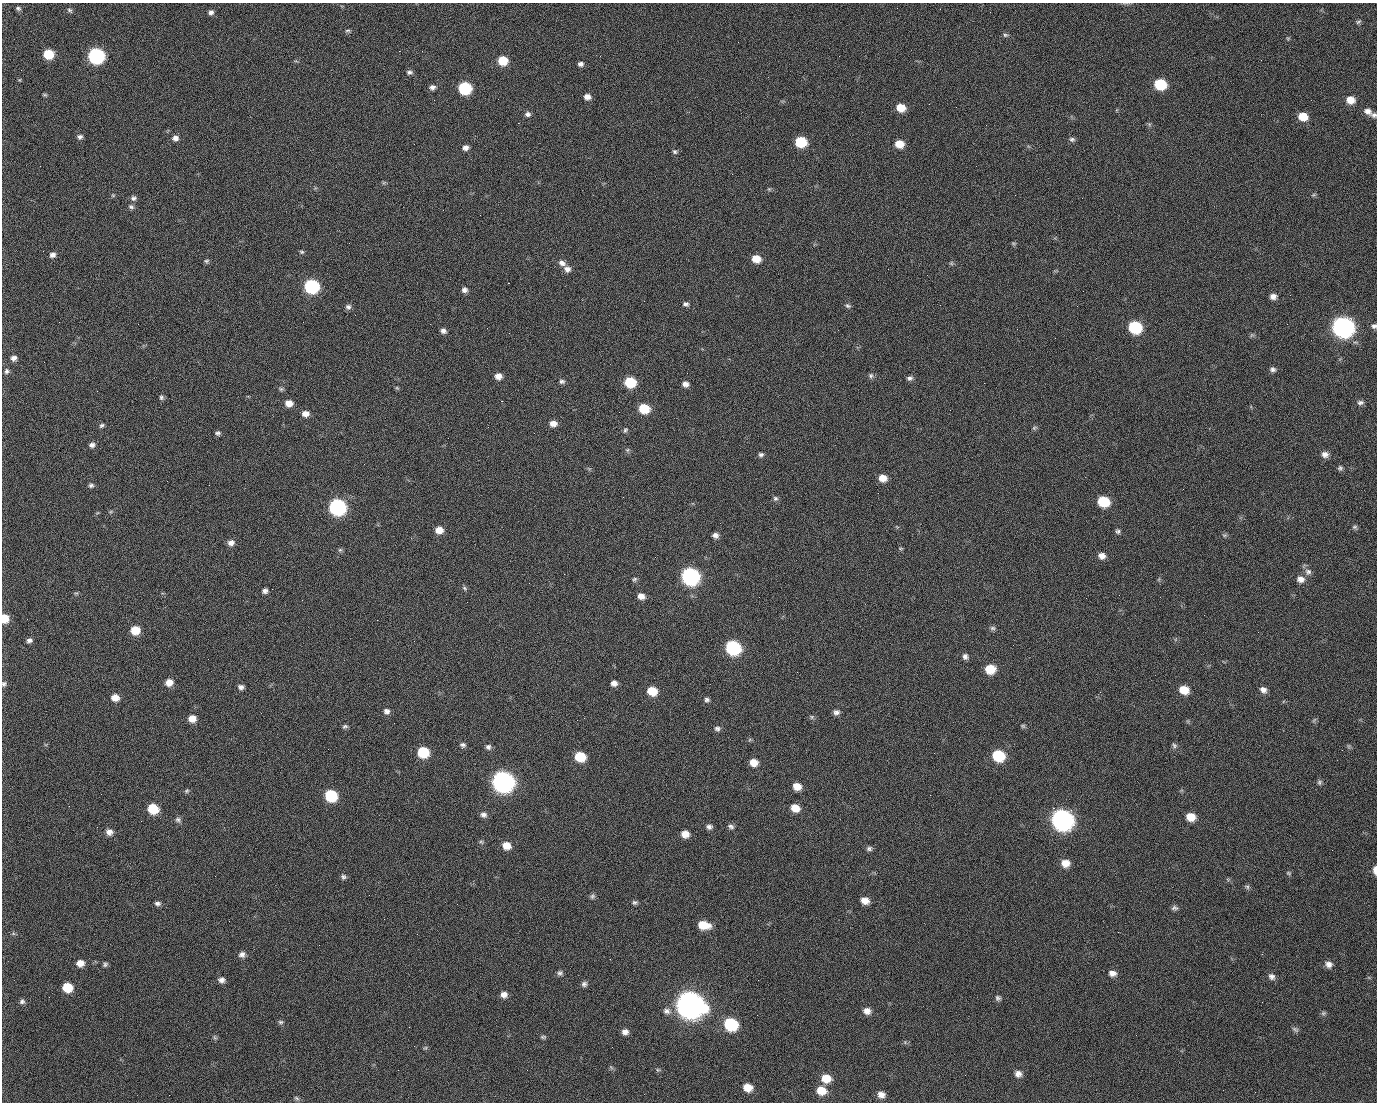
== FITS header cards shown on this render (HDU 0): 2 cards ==
NAXIS1  =                 1375 / length of data axis 1
NAXIS2  =                 1100 / length of data axis 2

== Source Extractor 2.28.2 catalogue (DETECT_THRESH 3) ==
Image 1375 x 1100 px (HDU 0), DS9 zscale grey, 1 PNG px = 1 image px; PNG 1379 x 1104 px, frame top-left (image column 1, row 1100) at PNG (2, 3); no overlay
Background 1480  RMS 30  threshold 91.5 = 3 sigma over >= 5 px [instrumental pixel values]
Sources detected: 229; all 229 listed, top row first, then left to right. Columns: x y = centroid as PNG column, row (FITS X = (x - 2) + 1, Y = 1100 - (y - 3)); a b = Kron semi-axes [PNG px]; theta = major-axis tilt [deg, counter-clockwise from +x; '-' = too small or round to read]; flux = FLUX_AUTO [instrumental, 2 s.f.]
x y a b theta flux
18 8 6 5 - 4.4e+03
71 11 6 3 -52 6.8e+03
211 12 6 6 - 7.3e+03
990 12 2 2 - 1.7e+03
1358 22 8 4 40 3.7e+03
348 30 7 4 5 3.7e+03
1005 35 6 5 - 4.0e+03
1288 38 6 4 18 2.4e+03
399 51 2 2 - 2.4e+04
49 54 7 6 - 7.1e+04
96 56 8 8 - 4.9e+05
503 61 8 7 - 5.6e+04
580 64 6 5 - 7.0e+03
409 72 8 5 0 5.7e+03
1160 84 8 7 - 1.0e+05
432 87 8 6 3 7.3e+03
465 88 8 7 - 1.7e+05
45 95 7 3 -1 2.5e+03
587 97 7 6 - 1.2e+04
498 99 2 2 - 1.2e+03
434 100 2 2 - 4.3e+03
1350 100 9 8 - 2.5e+04
929 104 2 2 - 8.6e+02
901 108 8 7 - 3.5e+04
1368 111 10 7 -30 1.1e+04
528 114 7 6 - 6.7e+03
1374 115 7 6 - 5.7e+03
1303 117 9 7 -17 3.6e+04
518 123 2 2 - 2.5e+04
80 137 7 6 - 6.1e+03
175 138 8 7 - 9.8e+03
1072 139 8 6 -13 5.1e+03
801 142 8 7 - 9.0e+04
899 144 8 7 - 3.1e+04
465 148 7 6 - 9.8e+03
675 152 7 5 -45 4.3e+03
769 189 6 4 -43 2.8e+03
113 195 5 5 - 2.7e+03
1015 195 2 2 - 7.0e+03
1313 195 6 4 43 3.1e+03
133 198 8 6 16 6.5e+03
131 207 8 6 -20 5.4e+03
1013 243 7 4 0 2.8e+03
302 252 6 4 -15 3.1e+03
52 255 7 6 - 8.5e+03
756 259 8 7 - 3.1e+04
206 261 7 5 14 3.9e+03
562 263 10 7 -28 1.0e+04
951 263 6 5 - 3.3e+03
567 269 8 8 - 1.0e+04
927 275 2 2 - 9.3e+02
508 283 2 2 - 5.7e+04
312 286 8 8 - 3.1e+05
464 290 7 7 - 8.0e+03
1083 291 2 2 - 3.2e+03
1290 295 2 2 - 2.0e+03
1273 296 8 7 - 1.1e+04
686 304 8 6 -14 5.6e+03
848 306 8 6 -30 4.8e+03
348 307 7 7 - 6.5e+03
355 315 2 2 - 1.0e+03
59 322 2 2 - 1.4e+03
1287 324 3 2 - 1.4e+03
1374 326 7 6 - 6.1e+03
1135 327 9 8 - 1.8e+05
1343 327 10 9 - 1.4e+06
443 331 6 5 - 8.5e+03
1252 335 7 4 34 3.4e+03
14 358 7 7 - 9.0e+03
1273 369 7 6 - 6.4e+03
7 371 7 6 - 5.7e+03
498 376 7 6 - 1.5e+04
871 376 7 7 - 5.5e+03
909 378 7 5 11 6.4e+03
562 381 7 6 - 5.4e+03
630 382 8 7 - 9.1e+04
984 383 2 2 - 2.2e+04
685 384 7 6 - 1.0e+04
397 388 6 4 -43 2.7e+03
281 389 6 6 - 3.6e+03
97 391 3 2 - 1.6e+03
161 397 7 6 - 4.6e+03
501 401 3 2 - 5.9e+04
1360 402 9 6 3 6.6e+03
289 403 8 6 0 1.8e+04
644 408 8 7 - 6.8e+04
305 414 8 7 - 1.3e+04
553 423 7 6 - 1.5e+04
102 425 7 5 32 4.1e+03
1034 428 7 5 11 3.6e+03
625 430 8 5 61 4.3e+03
218 433 7 5 4 4.9e+03
534 433 2 2 - 8.1e+02
92 445 6 6 - 7.3e+03
627 450 6 5 - 3.6e+03
1325 454 9 8 - 1.1e+04
761 455 7 6 - 5.3e+03
1340 468 7 6 - 4.8e+03
883 478 8 7 - 2.1e+04
91 485 7 6 - 5.1e+03
623 497 2 2 - 3.4e+03
775 498 7 7 - 4.9e+03
1103 501 8 7 - 8.8e+04
337 507 9 8 - 5.4e+05
111 511 6 4 19 2.7e+03
1355 527 8 6 1 4.1e+03
439 530 8 7 - 2.0e+04
1118 531 6 6 - 4.8e+03
715 535 7 6 - 8.7e+03
1225 535 7 5 11 3.6e+03
231 543 8 7 - 1.1e+04
901 548 7 3 -8 2.2e+03
340 550 6 5 - 3.8e+03
1102 556 8 7 - 1.4e+04
1308 572 10 9 - 9.4e+03
690 576 9 8 - 6.5e+05
635 579 7 6 - 4.1e+03
1159 579 6 4 71 2.5e+03
1300 579 10 9 - 1.3e+04
465 588 7 5 -42 4.0e+03
265 591 6 6 - 7.3e+03
76 593 6 4 0 2.9e+03
641 596 8 6 -22 1.3e+04
5 618 7 7 - 3.8e+04
27 619 2 2 - 4.4e+03
377 620 2 2 - 1.2e+04
993 628 8 6 -1 5.1e+03
135 630 8 7 - 4.0e+04
29 640 6 5 - 6.5e+03
733 647 9 8 - 3.1e+05
965 656 8 7 - 7.4e+03
990 669 9 8 - 4.6e+04
169 682 8 7 - 1.9e+04
614 683 7 6 - 1.0e+04
4 684 7 6 - 4.9e+03
241 687 6 5 - 7.4e+03
1184 690 9 7 -19 3.7e+04
1263 690 9 7 -37 1.0e+04
652 691 8 7 - 4.4e+04
115 698 8 7 - 1.9e+04
707 700 7 6 - 5.1e+03
387 711 8 7 - 8.0e+03
836 712 7 6 - 8.0e+03
812 717 6 5 - 3.7e+03
192 719 8 7 - 2.0e+04
1314 720 7 4 45 3.3e+03
345 726 7 5 19 4.3e+03
1023 726 7 5 -15 3.4e+03
717 729 8 7 - 6.2e+03
463 745 7 7 - 5.9e+03
1174 745 8 6 -56 4.9e+03
1349 746 7 4 -90 3.1e+03
488 747 7 7 - 6.7e+03
423 752 8 8 - 9.3e+04
934 753 2 2 - 1.8e+03
998 755 9 8 - 1.1e+05
580 757 8 7 - 6.9e+04
754 762 8 7 - 2.2e+04
503 781 10 9 - 1.5e+06
1319 782 7 6 - 4.5e+03
797 786 8 7 - 2.3e+04
187 791 6 5 - 3.6e+03
101 794 2 2 - 2.5e+03
331 795 8 8 - 1.3e+05
930 795 2 2 - 8.4e+03
795 808 8 7 - 2.8e+04
1053 808 2 2 - 1.7e+04
153 809 8 7 - 6.9e+04
483 815 8 7 - 7.8e+03
1191 817 8 7 - 3.0e+04
178 820 8 7 - 6.0e+03
1062 820 10 9 - 1.4e+06
731 826 8 6 -27 6.2e+03
709 827 8 6 -2 7.0e+03
109 832 8 7 - 1.2e+04
685 834 8 7 - 1.9e+04
481 842 7 5 -29 3.3e+03
506 846 9 8 - 2.5e+04
869 849 7 6 - 5.8e+03
1065 863 9 8 - 2.3e+04
1375 870 8 4 -88 1.4e+04
1288 873 7 4 -27 3.0e+03
343 877 7 6 - 5.3e+03
1247 887 8 5 -30 4.2e+03
592 896 7 6 - 5.0e+03
865 901 8 7 - 1.8e+04
635 902 6 5 - 4.7e+03
157 903 8 5 -7 6.0e+03
457 904 3 2 - 1.7e+03
1174 908 9 6 0 5.5e+03
704 925 11 7 -10 4.2e+04
1118 932 3 2 - 2.8e+03
13 934 6 4 19 3.0e+03
242 954 8 7 - 8.7e+03
610 959 3 2 - 2.9e+03
80 963 8 7 - 1.7e+04
105 964 7 5 56 4.3e+03
1329 964 9 8 - 1.1e+04
560 973 7 6 - 5.6e+03
1112 973 8 6 -7 1.2e+04
1272 977 10 8 -44 9.3e+03
221 980 8 6 -11 8.9e+03
758 980 3 2 - 2.0e+03
584 984 7 7 - 6.2e+03
67 987 8 7 - 5.6e+04
504 995 8 7 - 1.2e+04
998 998 8 6 -38 5.4e+03
22 1001 7 6 - 5.7e+03
690 1005 12 11 - 3.3e+06
667 1011 11 8 -14 1.1e+04
867 1011 9 8 - 1.4e+04
1323 1013 7 5 21 4.0e+03
281 1022 7 5 -1 4.1e+03
731 1024 9 8 - 1.8e+05
1295 1029 10 6 -32 5.2e+03
625 1032 7 7 - 1.1e+04
1136 1035 2 2 - 1.1e+03
543 1037 8 5 9 3.6e+03
215 1038 7 4 -58 3.5e+03
425 1048 6 4 41 3.0e+03
611 1067 7 4 -20 3.2e+03
658 1070 6 5 - 3.3e+03
1018 1074 8 8 - 1.1e+04
826 1078 9 8 - 3.5e+04
748 1087 9 8 - 2.9e+04
821 1090 10 8 -14 3.5e+04
169 1095 2 2 - 5.5e+03
881 1095 8 7 - 1.3e+04
297 1098 8 5 -28 4.4e+03
At the frame edge (FLAGS 8, measured only in part): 5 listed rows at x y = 1374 115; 1374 326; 5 618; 4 684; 1375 870